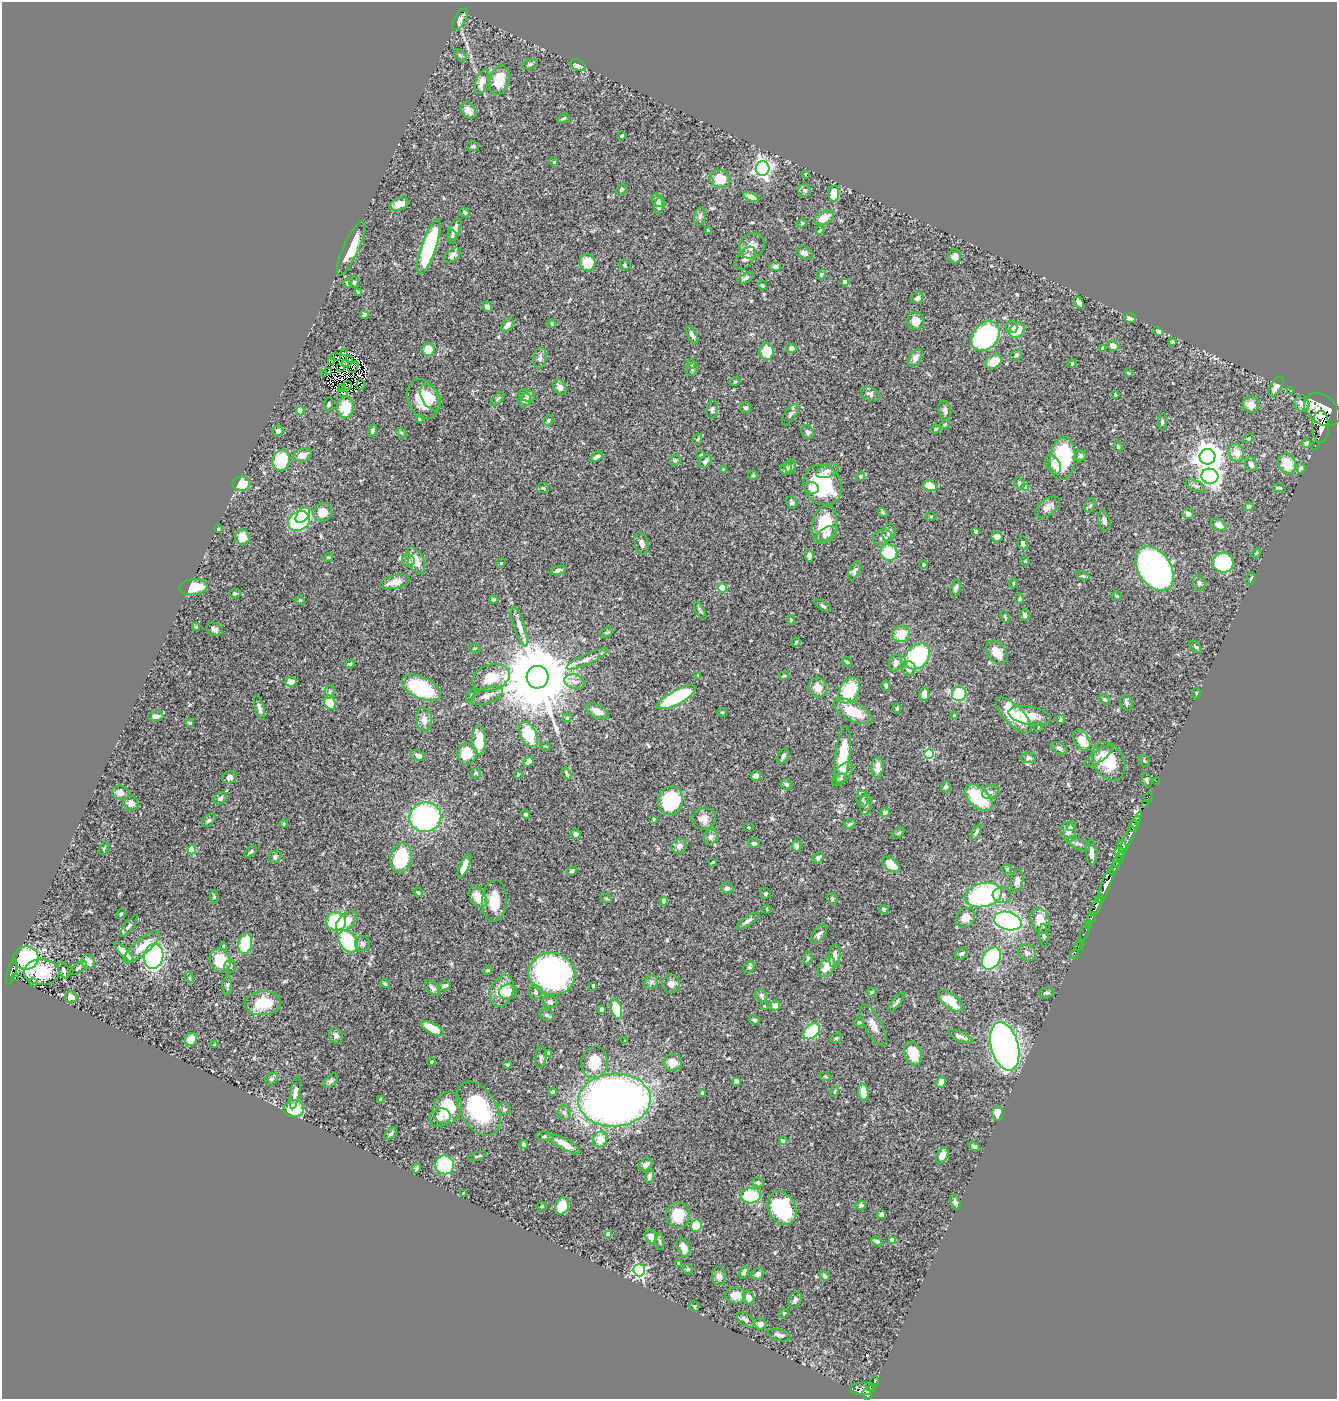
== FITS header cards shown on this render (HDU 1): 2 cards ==
NAXIS1  =                 1335
NAXIS2  =                 1397

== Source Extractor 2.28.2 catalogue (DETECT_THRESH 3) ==
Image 1335 x 1397 px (HDU 1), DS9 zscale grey, 1 PNG px = 1 image px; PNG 1339 x 1401 px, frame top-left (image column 1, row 1397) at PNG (2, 2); each listed source drawn as its Kron ellipse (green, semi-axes under 4 px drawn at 4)
Background 0.583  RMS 0.02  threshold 0.0602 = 3 sigma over >= 5 px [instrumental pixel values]
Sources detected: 542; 6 with non-positive FLUX_AUTO (blend fragments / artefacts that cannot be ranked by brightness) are neither listed nor drawn; of the other 536, the 500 brightest by FLUX_AUTO listed and drawn (36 fainter detections omitted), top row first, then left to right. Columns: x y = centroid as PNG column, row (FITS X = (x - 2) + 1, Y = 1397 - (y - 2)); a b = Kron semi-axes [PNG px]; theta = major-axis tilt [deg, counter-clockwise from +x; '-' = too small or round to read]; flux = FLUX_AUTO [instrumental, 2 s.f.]
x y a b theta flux
460 19 12 5 60 7.2
460 55 7 4 -39 2.5
530 64 8 5 16 2.7
578 65 8 5 -23 7.7
499 80 15 9 75 26
482 82 12 6 73 11
468 110 9 6 -51 9.5
564 118 6 4 19 2
622 136 4 3 - 1.4
473 146 6 5 - 3
554 162 4 3 - 1.3
763 168 7 7 - 510
805 174 3 3 - 1.9
720 179 10 9 - 25
622 189 6 4 45 2.4
804 190 6 6 - 3.3
834 194 8 5 86 22
751 197 8 4 -23 6.6
657 200 7 5 -60 7.7
399 204 10 6 19 10
659 205 9 5 74 6.6
465 212 5 4 - 2.3
700 216 9 5 80 3.7
824 218 10 6 26 17
802 223 5 4 - 1.8
455 229 12 5 67 7.3
708 230 4 3 - 1.7
820 230 5 3 - 1.5
452 237 7 4 89 2.4
429 246 29 7 71 140
752 246 13 12 - 12
351 248 30 8 65 33
804 253 9 6 -27 5.8
452 255 10 5 39 6.2
955 256 7 6 - 6.7
745 258 13 8 53 8.4
587 263 8 8 - 32
624 265 6 4 -17 2.3
775 266 6 4 9 5.8
821 274 5 4 - 2.5
746 278 9 4 32 3.4
354 282 6 4 73 3.4
845 282 4 4 - 12
347 284 4 3 - 1.6
763 285 4 3 - 2.3
358 293 4 3 - 2.6
917 298 6 5 - 3
1079 302 6 4 -63 5.9
487 307 5 4 - 6.1
364 315 4 4 - 5.2
1130 318 6 4 -15 7
916 321 9 8 - 14
552 324 4 3 - 2.9
507 325 7 4 48 8.6
1012 327 6 6 - 3.9
1017 330 8 6 46 33
1158 332 5 4 - 2.5
692 335 9 4 -62 5.1
985 336 17 12 48 260
1172 342 4 3 - 1.7
1113 346 5 5 - 11
791 348 5 4 - 5.1
428 349 6 6 - 17
1103 349 3 3 - 3.4
767 352 8 7 - 31
345 353 4 2 - 2.5
1016 355 6 5 - 2.6
336 357 5 2 - 2.2
540 358 10 6 82 4.9
915 358 10 6 60 7.2
350 359 3 2 - 1.8
332 361 3 2 - 1.9
994 361 9 6 39 25
345 364 3 2 - 2.1
691 364 5 4 - 1.6
1072 364 4 4 - 1.4
341 367 3 2 - 1.6
353 367 6 2 58 1.5
692 369 7 5 71 2.4
329 371 3 2 - 2
324 373 3 2 - 1.8
1128 373 4 3 - 1.3
735 381 5 3 - 1.2
347 385 5 2 - 1.5
361 385 5 3 - 5.2
560 387 8 6 -59 7.2
1276 387 11 5 60 7.9
343 388 4 2 - 1.6
1290 390 2 2 - 8.3
343 393 5 2 - 1.4
870 394 10 6 -25 5.6
527 395 8 6 -19 4
1115 395 4 3 - 1.4
430 397 14 8 -59 13
423 399 20 15 -67 38
498 399 8 3 45 2
525 400 7 6 - 7.2
329 404 7 4 88 1.9
1251 404 8 8 - 12
1302 404 8 7 - 6.4
345 407 10 8 89 36
746 408 5 5 - 3.2
712 409 9 5 82 3.3
945 410 10 6 -77 5.4
1322 410 20 14 -38 8400
300 411 4 4 - 34
790 415 12 5 56 4.3
419 419 4 3 - 1.5
548 420 6 4 70 1.9
1162 422 8 4 85 2.5
945 424 5 4 - 1.7
1321 427 16 8 89 3200
936 429 5 3 - 1.8
372 430 6 4 68 2.4
278 431 5 5 - 5.4
808 432 7 6 - 3.5
401 433 5 4 - 2.1
698 439 5 3 - 1.6
1248 439 6 4 17 1.8
1306 443 4 4 - 3.9
1315 445 3 2 - 14
1118 446 5 4 - 1.5
1236 453 9 7 -76 16
302 455 9 6 17 11
701 455 4 3 - 1.8
1080 456 6 5 - 2.9
596 457 7 3 30 5.3
1207 457 8 8 - 2000
1062 459 21 12 84 84
675 460 6 5 - 2.4
281 461 10 8 79 74
705 461 7 5 48 4.5
1251 464 7 5 -71 5.4
1287 464 10 8 -65 31
1053 465 10 7 -59 6.6
790 466 7 5 83 3.1
786 468 6 5 - 7.7
1301 468 5 5 - 2.9
723 469 4 3 - 1.3
827 471 11 6 17 5.8
753 475 5 4 - 1.6
1210 476 8 7 - 460
861 477 4 4 - 2
1019 483 5 5 - 2.2
241 484 8 7 - 26
823 485 21 18 -55 100
930 486 7 5 -17 25
1195 486 10 5 -24 4
543 488 6 5 - 2.4
812 488 7 5 -21 6.5
1026 488 4 4 - 15
1279 488 6 4 -10 2.4
791 503 6 5 - 2.8
1090 505 8 5 64 2.2
1048 507 14 7 37 10
1249 507 5 4 - 3.4
323 512 9 9 - 18
883 512 5 4 - 2
1188 514 6 5 - 6.6
303 515 9 5 51 42
931 516 5 3 - 1.2
299 521 11 9 30 160
1104 521 10 6 -73 5.4
824 523 18 12 76 48
1219 525 8 5 -30 10
218 529 3 3 - 1.4
889 532 9 6 66 4.9
976 532 4 4 - 6.8
826 535 13 7 34 6.3
242 537 8 7 - 14
882 537 10 7 25 5.4
997 537 6 5 - 6.8
641 543 11 7 -76 5.7
1023 543 7 4 -81 4
889 553 9 8 - 45
1256 553 5 4 - 1.7
809 556 5 4 - 6.3
328 557 5 3 - 1.4
408 561 6 6 - 2.9
416 561 14 8 -65 17
1025 561 4 4 - 1.4
501 563 5 4 - 1.6
1223 563 10 10 - 140
923 565 4 4 - 1.8
1155 569 24 16 -57 860
558 570 8 4 16 5
854 571 10 5 67 4.4
1083 576 7 4 -16 2
1251 579 7 3 69 1.5
395 582 15 6 12 15
1013 583 5 3 - 1.4
1199 583 8 6 -72 3.5
193 587 14 8 6 35
722 588 4 4 - 47
956 588 9 5 75 3.9
235 594 6 4 3 2.1
1117 596 5 4 - 1.7
493 599 4 4 - 2.1
1020 599 5 2 - 1.4
300 600 5 4 - 1.4
823 606 9 4 -32 2.5
700 611 10 3 -61 2.3
1025 615 5 5 - 4.9
1005 617 6 3 -69 1.4
791 620 4 4 - 1.7
196 627 4 4 - 1.4
520 627 21 5 -72 9.1
214 629 9 6 -20 4.8
607 632 6 4 27 2.1
901 634 9 8 - 23
796 642 5 4 - 2.6
1196 647 7 4 -42 2.1
475 648 5 3 - 1.5
997 652 13 9 -53 20
917 656 14 11 50 140
587 659 23 5 24 9
847 662 5 4 - 1.6
896 663 8 6 74 7.7
350 664 4 3 - 2.2
909 669 7 6 - 8.9
698 676 4 3 - 1.8
784 676 5 4 - 1.8
537 677 11 11 - 19000
491 678 19 13 20 29
291 682 6 5 - 12
575 682 10 7 -15 6.3
886 686 5 4 - 2.9
422 688 21 10 -25 110
818 688 10 9 - 13
849 690 14 9 58 57
330 692 7 5 74 2.1
1196 693 5 3 - 1.2
924 694 6 5 - 9.4
959 694 7 7 - 61
471 696 7 4 65 1.9
487 696 17 7 21 8.4
676 697 21 7 28 120
1104 699 6 4 -30 2.4
330 703 7 5 -62 31
1127 703 8 6 -71 3.6
259 708 12 4 -75 5.7
897 708 5 3 - 1.7
597 711 12 6 -25 11
853 711 21 9 -27 36
722 712 5 4 - 1.6
1014 715 23 9 -45 56
156 716 7 5 0 6.5
954 716 4 4 - 1.5
1030 716 21 9 -10 22
567 718 4 4 - 1.3
424 720 12 8 -86 8
1060 720 4 4 - 2.3
190 723 4 4 - 2.6
1038 727 5 3 - 1.3
528 734 13 8 -63 47
479 740 14 7 -89 34
1082 740 11 7 -56 21
545 746 5 2 - 1.2
1059 748 9 5 -31 3.3
467 754 10 9 - 29
929 754 5 5 - 83
418 755 8 5 -18 3.8
843 755 29 7 83 55
783 756 8 5 62 3.9
1099 756 16 5 36 7.3
1028 758 7 5 1 4.2
1109 761 20 15 -57 42
1144 761 6 5 - 2.3
528 762 5 4 - 6
877 768 11 6 86 8.8
843 772 12 7 48 9.4
476 773 5 5 - 1.9
566 773 6 3 -63 2.8
518 774 3 3 - 1.4
756 776 5 4 - 7.4
229 777 7 6 - 5.8
839 780 8 5 34 4.5
1147 781 7 5 -80 3.3
1156 781 2 2 - 6.7
787 784 6 5 - 2.7
946 787 5 4 - 3
990 792 8 6 32 5.1
120 793 8 7 - 8.2
1148 797 4 2 - 17
220 798 7 5 36 4.7
979 798 16 10 -42 92
862 799 8 6 -83 3.5
670 801 14 12 76 93
131 803 7 7 - 8.5
1145 804 2 2 - 14
866 805 10 6 87 4.5
885 812 5 4 - 3.8
526 814 5 4 - 2.8
425 817 16 15 - 210
654 819 4 4 - 1.5
704 819 12 10 10 11
209 820 8 5 44 2.7
1136 822 6 3 67 250
284 824 4 3 - 1.4
849 824 6 4 26 1.8
1071 826 5 4 - 3.6
1133 826 6 4 85 880
748 827 5 4 - 1.7
976 832 8 4 58 3.2
1068 832 10 7 -81 6.2
898 833 7 4 37 2.2
576 834 5 5 - 6
1129 835 27 4 65 870
711 837 8 6 59 4.5
754 843 6 4 -9 4.1
1078 844 13 5 -21 4.6
679 846 8 7 - 6.6
796 846 5 4 - 4
1122 846 6 4 -76 290
104 848 6 3 64 1.7
192 850 4 4 - 49
251 852 7 4 43 2.3
1091 852 12 5 -88 7.4
1120 852 6 4 -14 380
275 857 6 6 - 3.7
401 858 15 10 79 97
818 858 6 4 47 4.2
1119 859 8 4 59 240
713 862 3 2 - 1.4
891 865 10 6 -38 23
464 866 13 4 66 19
1115 868 7 4 61 420
1007 869 5 5 - 2.2
572 871 5 4 - 3
1017 881 11 6 79 7.3
1106 885 18 5 69 2200
727 888 6 5 - 4.9
418 892 5 4 - 2
765 893 5 5 - 2.2
983 895 19 12 13 180
1002 895 10 8 3 6.6
214 897 7 4 90 1.7
478 897 11 7 -59 20
606 898 6 4 -18 1.6
832 899 6 5 - 1.8
1100 899 4 3 - 520
494 901 21 12 86 29
664 901 4 4 - 5.6
1096 907 10 3 65 720
767 909 4 3 - 1.2
884 909 4 4 - 3.3
121 914 5 3 - 1.6
1092 917 5 3 - 150
965 918 10 9 - 14
336 921 10 9 - 70
346 921 12 7 40 23
748 921 13 4 33 4.6
1008 921 14 9 -16 330
1040 921 13 9 -68 20
1088 925 2 2 - 28
129 926 13 4 50 3.7
1085 932 8 3 66 26
819 934 11 5 54 4.8
1044 935 11 4 -87 3.5
348 941 12 8 -56 110
1080 942 2 2 - 11
245 944 10 6 78 56
362 944 7 7 - 4.8
224 946 4 3 - 2.1
1078 946 5 2 - 8
142 947 23 7 40 21
124 952 13 4 -44 11
1027 953 9 8 - 6.2
961 954 7 5 40 2.8
1074 954 5 2 - 15
154 956 12 9 81 290
835 956 12 5 87 8.9
26 958 13 11 6 250
808 958 6 4 77 2.2
991 958 12 8 58 160
220 960 12 10 -64 37
88 962 7 7 - 11
230 966 6 6 - 4.9
749 967 6 5 - 2
826 967 11 7 55 15
78 968 10 4 38 3
64 970 8 5 -65 4.9
487 970 5 4 - 1.5
12 972 13 4 74 150
42 972 18 13 -2 47
552 974 23 21 -14 350
15 978 3 2 - 13
190 978 5 3 - 1.5
34 982 4 2 - 1.7
651 982 7 6 - 3.9
385 984 5 3 - 2.2
671 984 9 9 - 8.4
227 986 9 5 88 3.7
445 986 6 4 20 4.5
593 986 3 3 - 1.4
432 988 9 5 -47 4.3
502 991 16 11 69 29
508 992 9 7 10 18
535 992 7 6 - 3.9
872 992 5 4 - 1.6
1047 993 8 5 4 2.8
761 996 6 5 - 4.2
71 997 6 5 - 12
951 1001 15 7 -38 35
550 1002 7 6 - 4.2
896 1002 12 3 51 2.9
263 1003 18 12 4 41
775 1005 5 5 - 8
764 1006 3 3 - 1.5
602 1009 4 4 - 6.3
616 1009 10 5 -74 53
547 1015 7 5 -21 2.8
754 1020 6 5 - 3.2
859 1022 5 4 - 2.5
873 1025 23 8 -63 12
432 1028 13 5 -27 27
812 1031 9 6 41 74
336 1036 8 6 -62 5.2
960 1036 13 4 -22 5.8
836 1038 6 4 22 1.9
191 1039 6 5 - 19
625 1041 3 3 - 1.5
215 1045 4 3 - 1.3
1005 1046 25 13 -75 670
548 1054 4 4 - 4.5
913 1054 12 8 -71 32
541 1057 11 5 86 2.8
432 1062 4 3 - 1.5
594 1062 16 13 79 42
673 1062 9 8 - 17
507 1065 4 3 - 1.4
825 1076 6 4 -4 1.6
272 1079 7 5 36 3.1
331 1081 9 5 45 3.6
736 1081 4 3 - 3.4
941 1082 5 5 - 5.8
835 1091 5 3 - 1.2
553 1092 4 4 - 3.2
863 1092 9 5 -82 11
295 1093 17 5 80 7
702 1093 4 3 - 2
381 1099 4 3 - 2.2
614 1100 36 26 3 1000
447 1108 16 14 69 43
294 1109 10 8 2 43
478 1109 30 18 -59 110
504 1109 7 6 - 2.8
564 1113 7 6 - 3.7
998 1113 7 5 -89 16
440 1118 11 9 20 7.3
391 1134 8 4 44 2.6
545 1136 9 4 -6 2.6
600 1140 8 7 - 20
783 1141 4 3 - 2.6
524 1144 4 3 - 3.6
564 1144 18 5 -29 16
974 1146 6 3 -32 2.3
942 1155 8 5 64 11
477 1156 9 3 18 2.3
445 1165 9 9 - 120
646 1165 7 5 44 5.4
416 1168 5 4 - 3.1
649 1177 7 4 76 4.9
758 1183 6 4 -23 2.7
463 1193 3 2 - 1.5
751 1196 10 7 4 67
955 1202 8 4 -69 3.8
861 1205 5 4 - 2.7
542 1206 5 4 - 1.4
562 1206 9 7 68 23
782 1208 17 13 -62 130
678 1215 12 11 - 30
882 1215 4 4 - 6.9
696 1226 6 5 - 48
608 1234 4 4 - 13
651 1236 7 5 -75 12
892 1240 4 4 - 21
659 1241 8 3 -84 2.5
877 1241 6 4 -23 3.9
684 1248 9 6 -68 11
679 1263 3 3 - 3.2
688 1269 5 5 - 1.5
639 1270 6 5 - 250
744 1272 6 3 69 4.1
758 1274 7 5 30 4.9
719 1276 9 7 -84 6.3
825 1276 5 4 - 2.3
736 1295 10 8 -1 15
749 1298 7 5 -73 10
795 1300 8 6 65 3.7
694 1306 5 3 - 1.5
784 1313 5 4 - 1.3
746 1320 10 5 -38 5.6
761 1324 6 5 - 6.5
779 1335 12 5 -14 5.8
875 1381 5 3 - 120
870 1386 3 2 - 37
873 1387 3 2 - 56
863 1389 12 6 2 520
867 1394 5 4 - 460
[36 fainter detections neither listed nor drawn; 6 non-positive-flux detections neither listed nor drawn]